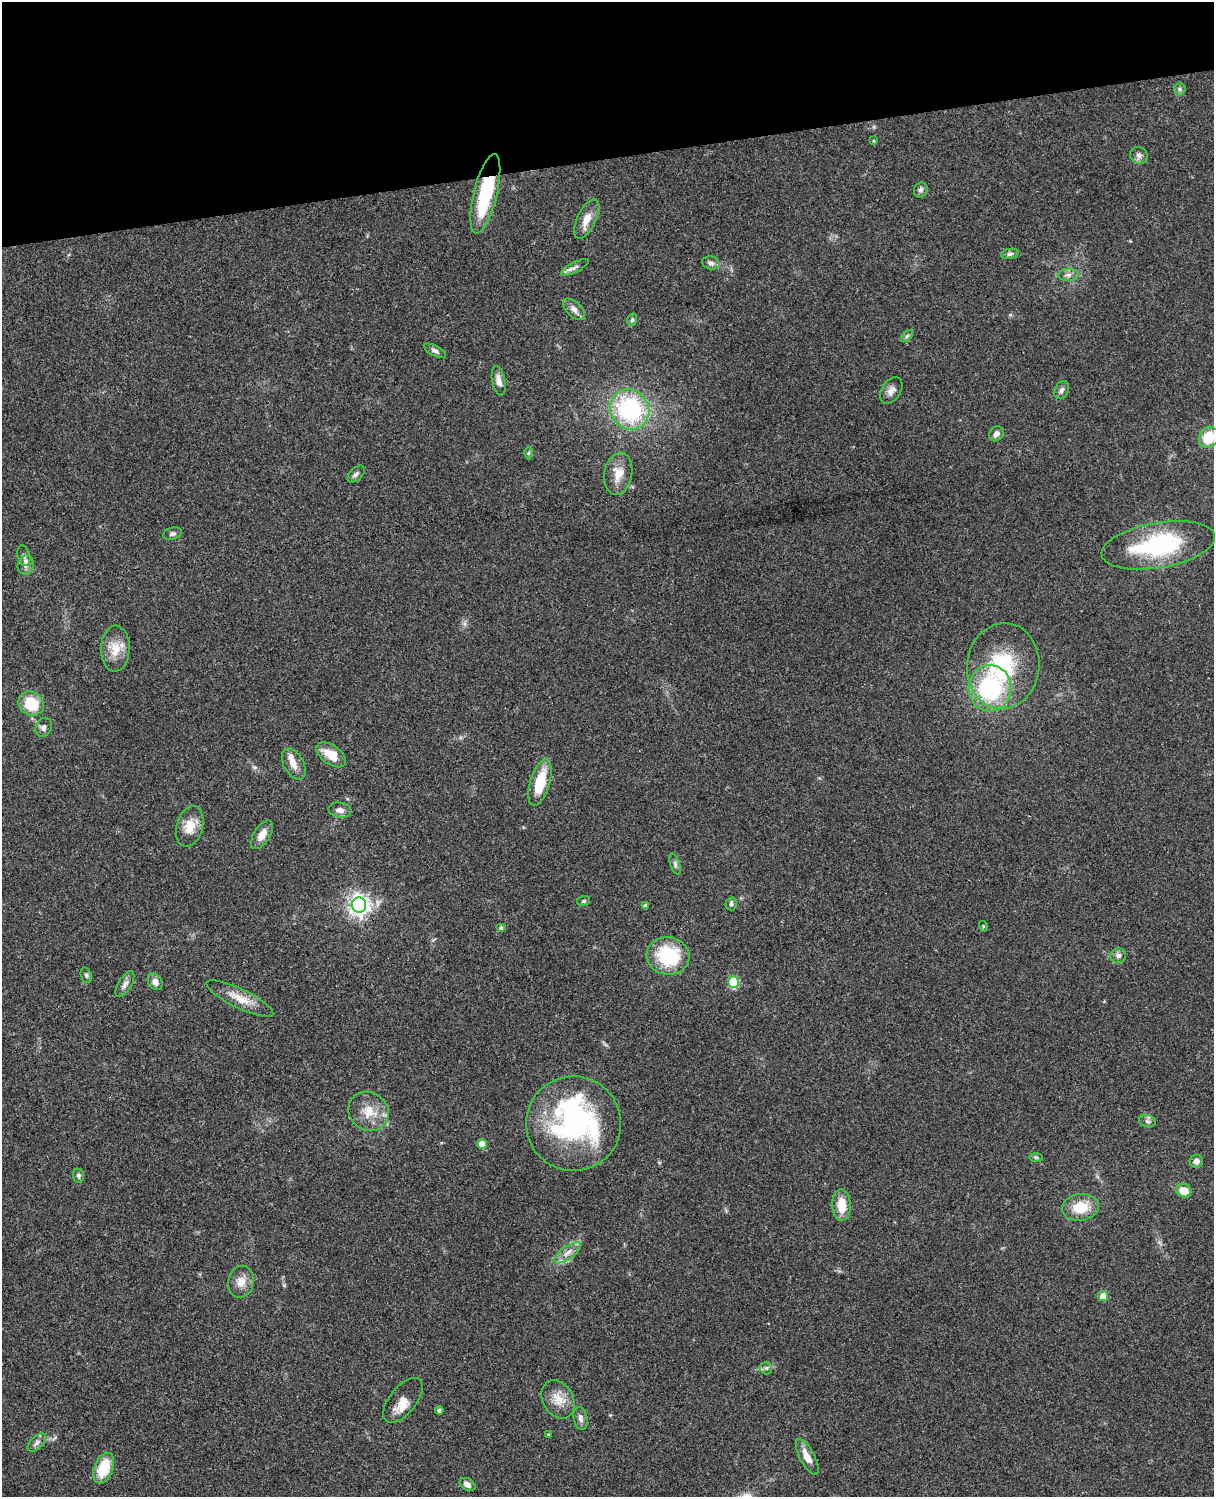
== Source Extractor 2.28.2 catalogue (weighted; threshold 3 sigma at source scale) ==
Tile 3 of 4 x 3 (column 3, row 1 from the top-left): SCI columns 2545-3756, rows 3269-4763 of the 5087 x 4927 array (HDU 1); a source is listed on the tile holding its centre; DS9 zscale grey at full resolution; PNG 1216 x 1499 px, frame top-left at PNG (2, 2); each listed source drawn as its Kron ellipse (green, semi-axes under 4 px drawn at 4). Shown black and unused: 11% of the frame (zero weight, under 3 of 4 exposures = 6% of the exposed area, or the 3 px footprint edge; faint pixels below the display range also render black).
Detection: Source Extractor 2.28.2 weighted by HDU 2 'WHT'; one run over the whole footprint, this tile lists its part. Background 0.0867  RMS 0.0062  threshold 0.0278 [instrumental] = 3 sigma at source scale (4.5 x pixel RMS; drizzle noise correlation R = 1.50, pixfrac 1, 0.05/0.05 arcsec/px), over >= 5 px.
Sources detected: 80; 1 inside a brighter object's white glare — neither listed nor drawn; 4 inside a brighter listed object's ellipse — not listed separately; the other 75 listed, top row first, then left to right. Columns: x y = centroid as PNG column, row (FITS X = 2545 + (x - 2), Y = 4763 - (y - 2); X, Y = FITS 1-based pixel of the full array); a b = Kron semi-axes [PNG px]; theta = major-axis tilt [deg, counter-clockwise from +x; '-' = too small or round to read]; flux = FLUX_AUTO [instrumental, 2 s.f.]
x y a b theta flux
1180 89 6 6 - 1.2
874 141 4 4 - 0.62
1139 155 9 8 - 2.5
921 190 7 6 - 1.6
485 194 41 11 76 45
587 219 21 9 64 7.5
1010 254 9 5 9 1.6
711 263 9 6 -16 2.1
575 267 15 5 27 2.3
1068 275 10 6 2 2.6
574 309 13 7 -43 3.3
632 320 6 5 - 1.2
907 336 7 4 46 1.1
435 351 12 5 -27 1.8
499 381 15 6 -79 4.2
1061 390 9 7 65 2.1
891 391 14 9 57 3.8
630 409 21 19 -53 68
996 434 8 6 46 2.5
1209 437 11 9 54 14
528 453 6 4 89 0.83
356 474 10 6 44 1.9
618 474 21 14 80 9
172 534 9 6 18 1.6
1158 545 57 22 10 67
24 556 10 6 -76 2.1
26 565 10 8 76 3.2
115 649 23 14 88 11
1003 666 43 36 83 54
990 688 23 21 87 62
31 704 13 11 -37 18
44 727 10 8 66 2.4
331 755 17 9 -36 10
294 764 17 10 -62 5.4
540 782 24 9 73 20
340 810 11 7 -7 3.3
190 826 21 13 76 9.6
262 835 16 8 56 5.7
675 864 11 4 -71 1.6
584 901 6 5 - 1.1
731 904 6 6 - 1.4
359 905 7 7 - 360
646 906 4 4 - 2.3
983 926 5 3 - 0.6
501 928 5 4 - 1.3
668 956 21 19 -7 37
1118 956 8 7 - 2.7
86 975 8 5 -72 1.2
155 982 9 7 -58 3.6
734 982 5 5 - 28
125 984 14 6 59 2.9
240 998 37 9 -26 10
369 1111 21 19 -37 13
1147 1121 8 6 -17 1.7
573 1124 47 47 - 120
482 1144 5 5 - 6.9
1036 1157 7 4 -1 1
1196 1161 7 6 - 2.6
79 1176 7 5 -81 1.4
1184 1191 8 6 -22 8.9
841 1205 16 9 -88 11
1080 1207 18 13 8 15
567 1253 15 6 35 4.4
241 1282 16 12 78 6.7
1103 1296 5 5 - 9.7
766 1368 6 6 - 1.4
558 1399 20 15 -59 9
403 1400 27 13 51 6.9
439 1410 4 4 - 1.2
580 1418 11 7 -78 2.6
548 1434 3 3 - 0.46
37 1443 11 6 43 2.5
807 1457 20 7 -62 6.3
104 1468 16 9 69 19
467 1484 8 5 -32 2.9
Overlapping masked pixels (flux is a lower limit): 2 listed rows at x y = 485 194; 359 905
Isophote crosses this tile's border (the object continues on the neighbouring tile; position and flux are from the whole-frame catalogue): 1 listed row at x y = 1209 437